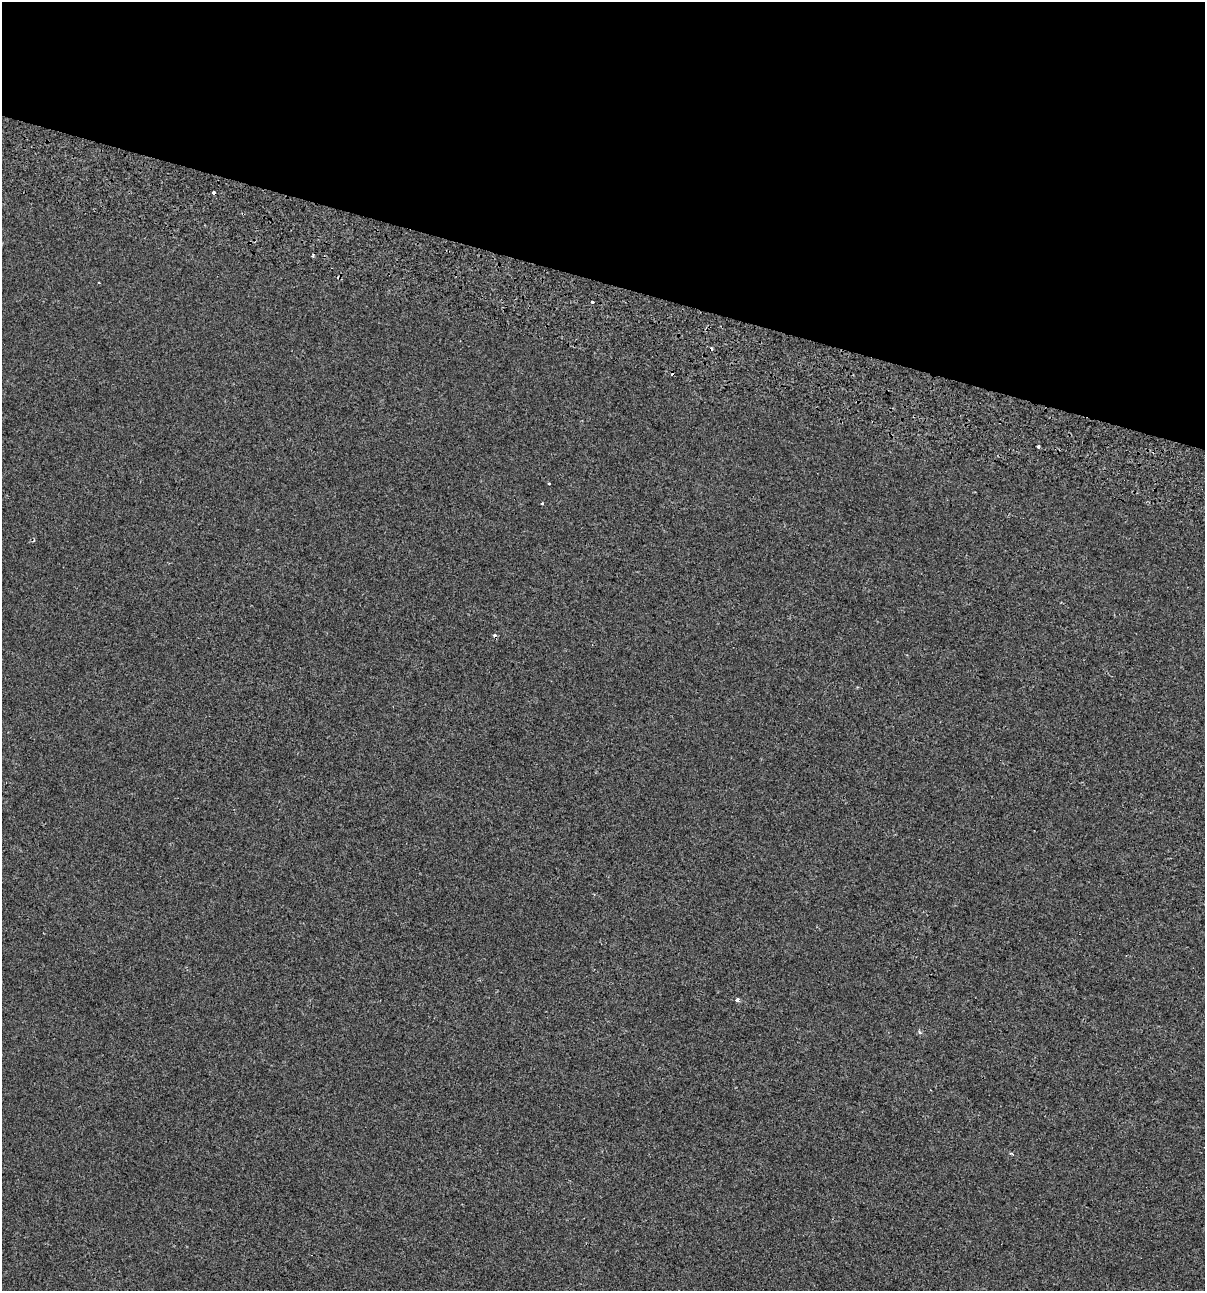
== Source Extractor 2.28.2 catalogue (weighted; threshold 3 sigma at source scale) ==
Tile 2 of 4 x 4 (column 2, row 1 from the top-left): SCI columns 1593-2795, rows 3957-5245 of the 5531 x 5345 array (HDU 1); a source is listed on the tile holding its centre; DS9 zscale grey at full resolution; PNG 1207 x 1293 px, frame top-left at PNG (2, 2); no overlay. Shown black and unused: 22% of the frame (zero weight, under 2 of 3 exposures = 7% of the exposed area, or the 3 px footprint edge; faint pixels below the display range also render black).
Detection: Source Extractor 2.28.2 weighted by HDU 2 'WHT'; one run over the whole footprint, this tile lists its part. Background -4.89e-04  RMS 0.0045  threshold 0.0203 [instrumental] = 3 sigma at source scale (4.5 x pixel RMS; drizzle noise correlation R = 1.50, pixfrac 1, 0.0396/0.0396 arcsec/px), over >= 5 px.
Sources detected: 12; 4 cosmic-ray / hot-pixel residue — not listed; the other 8 listed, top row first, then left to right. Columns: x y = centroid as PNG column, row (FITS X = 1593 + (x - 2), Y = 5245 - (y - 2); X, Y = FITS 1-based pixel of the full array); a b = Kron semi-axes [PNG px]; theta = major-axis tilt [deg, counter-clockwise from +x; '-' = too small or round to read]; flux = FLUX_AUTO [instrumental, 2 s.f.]
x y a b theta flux
213 192 3 3 - 2.1
592 302 4 3 - 2.2
1038 447 3 3 - 2.4
549 483 3 3 - 1.6
543 504 3 3 - 1.3
737 1000 3 3 - 2.7
920 1032 6 4 -32 0.73
1012 1154 5 3 - 0.89
Overlapping masked pixels (flux is a lower limit): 1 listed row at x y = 213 192